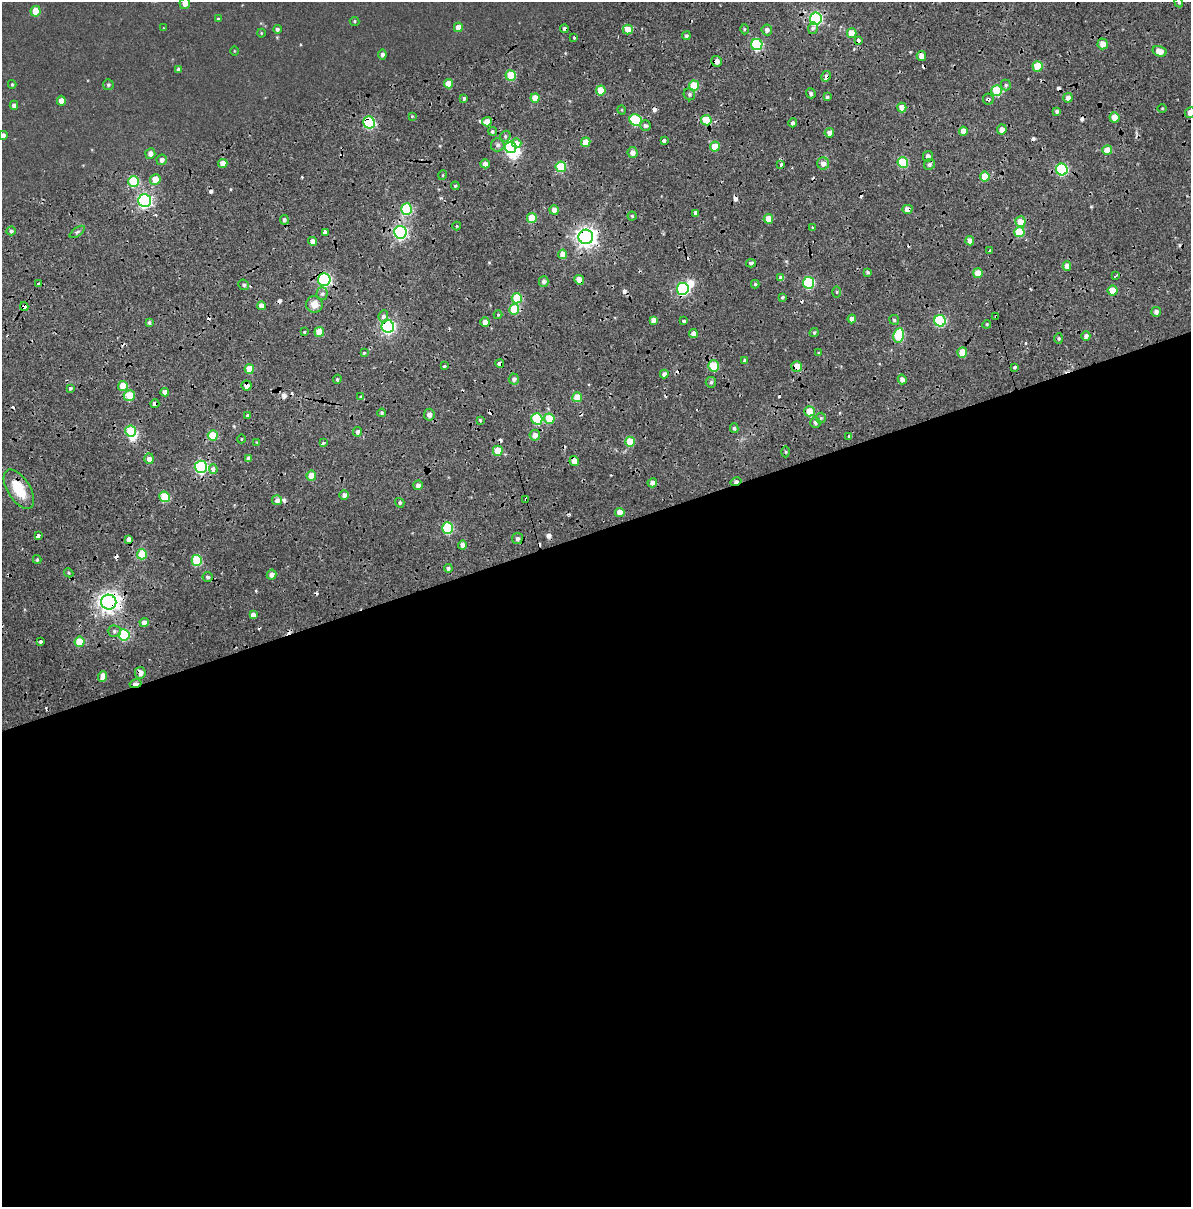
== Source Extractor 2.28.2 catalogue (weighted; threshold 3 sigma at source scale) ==
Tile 11 of 4 x 3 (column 3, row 3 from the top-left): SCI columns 2602-3790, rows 159-1363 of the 5183 x 3931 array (HDU 1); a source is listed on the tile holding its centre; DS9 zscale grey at full resolution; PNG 1193 x 1209 px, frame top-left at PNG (2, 2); each listed source drawn as its Kron ellipse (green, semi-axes under 4 px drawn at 4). Shown black and unused: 56% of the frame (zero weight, under 2 of 4 exposures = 9% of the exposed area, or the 3 px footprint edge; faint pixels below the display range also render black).
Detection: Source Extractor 2.28.2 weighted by HDU 2 'WHT'; one run over the whole footprint, this tile lists its part. Background 0.0396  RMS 0.0085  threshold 0.0384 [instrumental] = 3 sigma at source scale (4.5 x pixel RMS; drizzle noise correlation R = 1.50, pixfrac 1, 0.0396/0.0396 arcsec/px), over >= 5 px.
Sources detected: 281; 3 inside a brighter object's white glare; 42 cosmic-ray / hot-pixel residue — neither listed nor drawn; the other 236 listed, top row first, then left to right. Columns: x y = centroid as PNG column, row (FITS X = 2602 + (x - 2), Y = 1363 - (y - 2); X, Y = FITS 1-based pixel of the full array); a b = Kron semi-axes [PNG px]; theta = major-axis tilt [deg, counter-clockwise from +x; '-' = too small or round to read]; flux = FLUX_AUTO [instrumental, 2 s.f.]
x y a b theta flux
1179 2 5 4 - 1.1
185 3 5 5 - 5.1
36 11 5 5 - 15
218 19 4 4 - 1
816 19 6 6 - 110
355 21 5 4 - 0.86
458 27 5 4 - 7.9
163 28 4 3 - 0.44
813 28 6 4 73 3
277 29 4 4 - 1.9
564 29 4 4 - 9.6
744 29 5 3 - 0.85
628 30 5 5 - 12
767 30 5 5 - 3.2
261 33 4 4 - 0.71
852 33 5 5 - 12
686 36 4 4 - 1.7
574 37 3 3 - 2.2
858 40 4 3 - 4.9
1103 44 5 5 - 7.1
757 45 5 5 - 67
234 51 4 3 - 0.49
1159 51 7 5 -16 8
382 54 5 4 - 2.3
921 56 5 4 - 5.4
717 61 5 5 - 4.9
1038 66 5 5 - 26
178 70 4 4 - 1.6
511 75 5 5 - 30
826 76 5 4 - 5
12 84 4 3 - 0.87
448 84 5 4 - 11
108 85 5 5 - 1.4
1006 85 5 5 - 1.4
694 86 5 5 - 30
601 90 5 5 - 17
997 91 5 5 - 41
811 93 5 4 - 1.8
689 94 6 5 - 1.8
827 97 4 3 - 1.8
535 98 4 4 - 8.4
1068 98 5 4 - 4.3
464 99 4 3 - 1.5
988 99 5 5 - 2.4
61 101 5 4 - 5.8
14 105 4 4 - 2.7
902 107 5 5 - 8.4
1162 108 5 3 - 0.74
622 110 5 3 - 0.74
1057 111 4 4 - 1.9
1190 113 5 5 - 6.1
412 116 4 3 - 0.73
1114 117 5 5 - 8.2
636 120 6 5 - 50
706 120 5 5 - 29
369 122 6 5 - 84
487 122 5 4 - 5.8
793 123 4 4 - 2.3
645 126 5 5 - 2.2
1002 130 5 5 - 4.7
492 131 4 4 - 1.3
963 131 4 4 - 6.3
829 133 5 4 - 4.2
3 135 4 4 - 2.5
505 136 6 5 - 1.5
664 141 4 3 - 14
586 142 5 4 - 11
516 143 5 4 - 13
498 145 7 6 - 2.6
510 147 6 5 - 120
715 147 5 5 - 13
1107 150 5 5 - 12
150 153 5 5 - 4.3
632 153 5 5 - 4.2
928 156 5 5 - 3.2
162 160 5 5 - 3.1
903 162 5 5 - 41
823 163 6 6 - 4.7
223 164 4 4 - 7.7
485 164 4 4 - 4.4
781 164 3 3 - 9.9
929 164 6 5 - 2.2
561 167 5 5 - 37
1062 169 6 5 - 74
443 175 5 3 - 0.78
985 177 5 5 - 16
155 179 5 5 - 12
133 181 5 5 - 41
455 186 4 4 - 1.1
144 201 6 6 - 180
407 209 6 5 - 57
907 209 5 4 - 5.4
554 210 5 4 - 7.5
695 213 3 3 - 6.8
632 216 4 4 - 1.1
532 218 5 5 - 18
768 219 5 4 - 10
284 220 5 4 - 2.1
1020 222 5 5 - 10
457 226 4 4 - 0.79
813 228 3 3 - 0.92
11 231 5 4 - 1.8
77 232 9 4 35 1.6
325 232 4 3 - 19
400 232 6 6 - 140
1019 232 5 5 - 28
586 237 7 7 - 460
312 241 4 4 - 4.3
970 241 4 4 - 5.6
990 250 3 2 - 1.5
563 254 4 4 - 7.6
751 263 5 4 - 1.9
1067 266 4 4 - 5.5
868 272 4 4 - 1.4
978 273 5 5 - 13
1116 276 3 3 - 4.6
781 278 4 4 - 4.6
324 280 6 6 - 130
579 280 5 4 - 7.7
544 281 5 5 - 2.4
38 283 3 3 - 1.8
808 283 6 5 - 69
755 284 4 4 - 1.2
244 285 5 5 - 1.7
683 289 6 6 - 100
1113 290 5 5 - 14
837 292 5 3 - 0.9
322 294 6 5 - 2.2
782 297 4 3 - 1.2
517 298 5 5 - 25
314 304 8 8 - 8.1
261 306 4 4 - 4.9
24 307 4 4 - 5.4
514 309 5 5 - 27
1156 312 5 5 - 3.2
498 315 4 4 - 0.77
383 316 6 5 - 3.2
996 316 3 3 - 2.1
852 319 4 4 - 4.6
653 320 4 4 - 4.4
894 320 5 4 - 1.2
684 321 3 3 - 1.6
940 321 6 5 - 58
485 322 4 4 - 5.2
149 323 4 4 - 1.6
987 324 4 3 - 0.81
388 326 6 6 - 170
304 332 3 3 - 2.5
319 332 5 5 - 15
693 333 4 4 - 4.7
814 333 5 3 - 1.1
899 335 7 5 79 35
1086 336 5 4 - 3.3
1059 338 5 4 - 1.1
962 352 5 5 - 12
364 353 4 3 - 0.92
819 353 4 4 - 0.91
745 360 4 3 - 1.5
500 363 4 4 - 4.3
444 366 3 3 - 1.4
713 366 5 5 - 22
797 366 5 5 - 10
1014 367 4 3 - 3.2
249 369 5 4 - 11
664 374 4 4 - 2.7
337 379 5 4 - 1.1
514 379 5 5 - 2.4
902 379 5 4 - 3.3
711 382 5 5 - 1.4
123 386 5 5 - 13
247 386 5 5 - 5.2
70 388 3 3 - 5.5
165 392 4 4 - 4.3
129 395 6 5 - 18
361 397 4 3 - 4.5
577 397 5 5 - 14
155 404 4 3 - 6.3
809 411 5 5 - 15
382 413 4 3 - 1.1
248 415 3 3 - 5.1
429 415 6 5 - 4.4
821 418 5 5 - 1.1
537 419 6 5 - 52
549 419 5 5 - 22
480 420 4 4 - 0.84
815 422 5 5 - 2
734 428 5 4 - 1.6
131 431 5 5 - 46
358 432 5 4 - 2.3
213 435 5 5 - 23
535 435 5 5 - 5.6
849 436 3 3 - 5.9
241 439 4 3 - 0.61
257 442 4 4 - 0.83
630 442 5 5 - 22
323 443 4 3 - 1.7
498 451 5 5 - 15
786 452 5 3 - 0.94
249 458 4 4 - 2.9
149 459 5 5 - 4.4
574 461 5 4 - 7.3
201 467 6 6 - 120
213 469 5 4 - 5.4
311 476 5 4 - 9.6
736 482 5 3 - 4.1
652 483 5 4 - 3.7
418 485 5 4 - 2.8
19 489 22 11 -58 23
344 495 5 5 - 2.9
164 497 5 5 - 31
526 499 4 3 - 8.2
277 500 5 5 - 3.7
400 503 5 4 - 1.4
620 512 4 4 - 8.9
447 528 5 5 - 57
38 536 4 3 - 5.8
517 538 5 5 - 2.1
129 540 4 4 - 8.9
462 545 4 4 - 3.2
142 554 5 5 - 25
37 560 4 4 - 0.99
197 560 5 5 - 46
448 568 4 4 - 1.7
69 573 5 3 - 0.95
272 575 5 4 - 4.8
207 577 5 5 - 1.8
109 602 7 7 - 540
253 615 4 4 - 4.3
144 623 4 4 - 4.4
114 631 6 5 - 1.9
124 635 5 5 - 55
40 641 3 3 - 3.5
80 642 5 5 - 17
140 673 6 5 - 4.9
103 676 5 4 - 6.5
135 684 6 3 13 6.6
Overlapping masked pixels (flux is a lower limit): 37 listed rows (the first 20) at x y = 564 29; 858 40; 717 61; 826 76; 988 99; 369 122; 829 133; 516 143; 510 147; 823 163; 1062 169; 907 209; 400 232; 586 237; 324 280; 579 280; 808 283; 683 289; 24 307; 996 316
Isophote crosses this tile's border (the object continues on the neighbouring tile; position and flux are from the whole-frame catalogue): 4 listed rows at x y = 1179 2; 185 3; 1190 113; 3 135